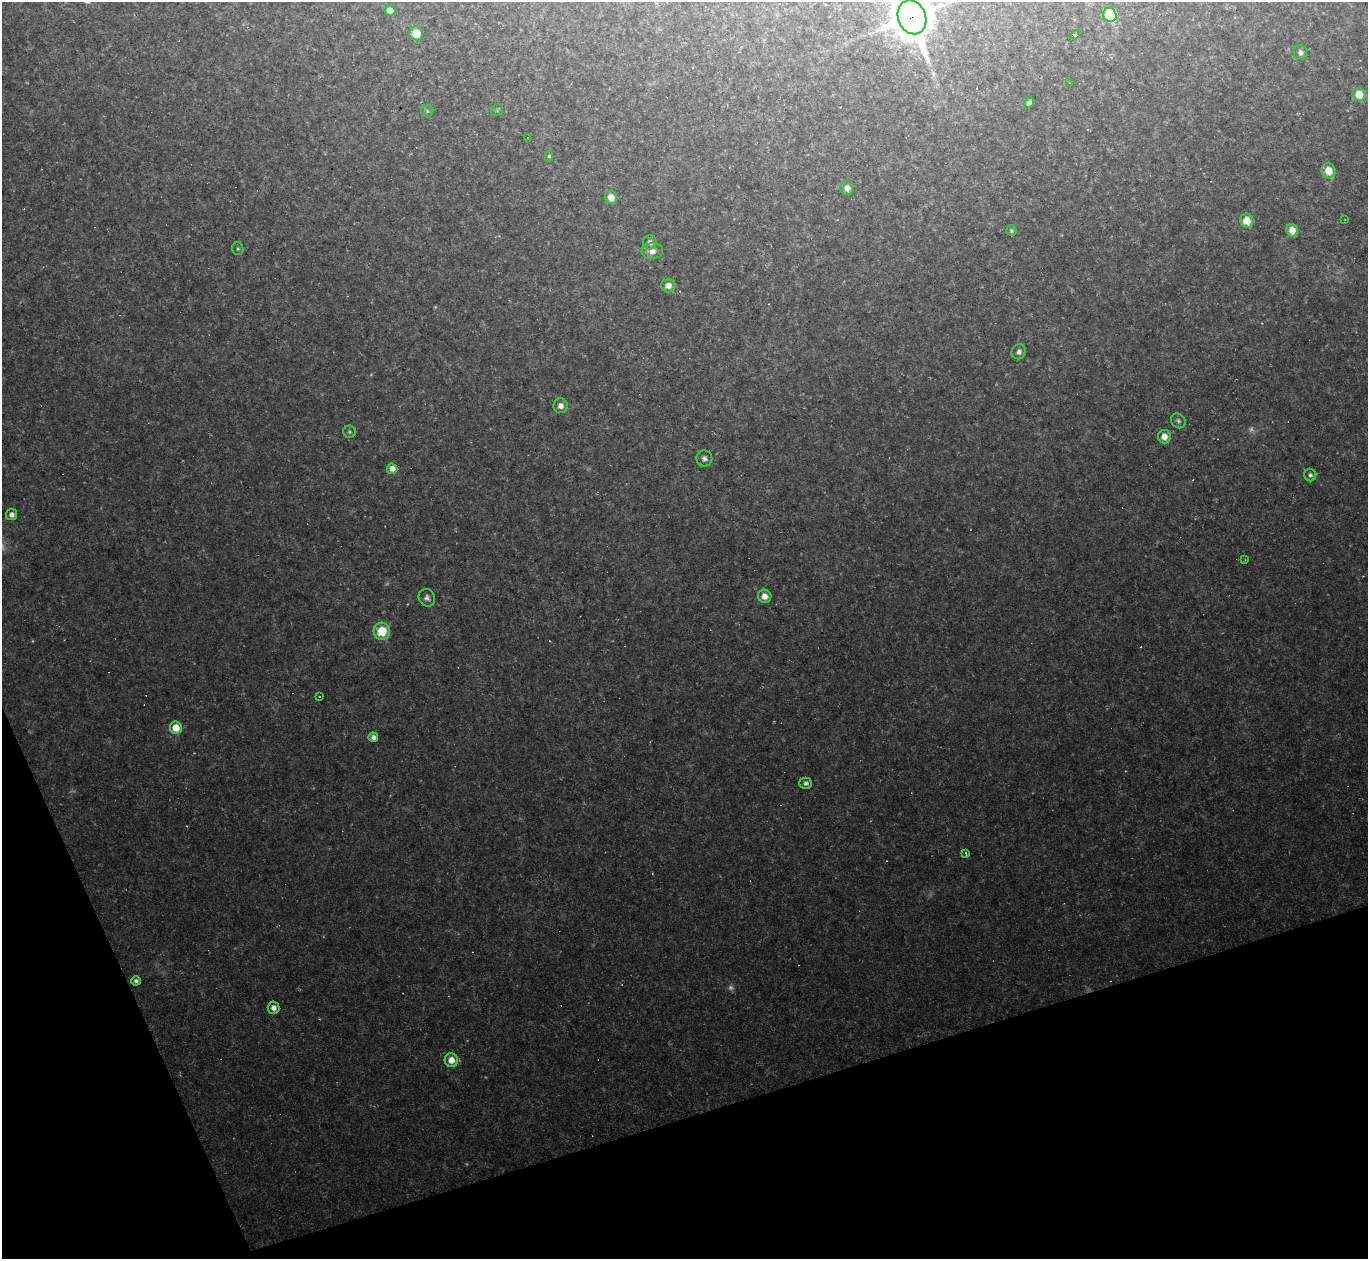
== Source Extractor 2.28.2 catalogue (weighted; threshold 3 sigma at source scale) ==
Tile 14 of 4 x 4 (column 2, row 4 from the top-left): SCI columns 1367-2732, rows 275-1531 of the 5463 x 5448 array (HDU 1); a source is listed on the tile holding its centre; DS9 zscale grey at full resolution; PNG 1370 x 1261 px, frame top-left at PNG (2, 2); each listed source drawn as its Kron ellipse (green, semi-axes under 4 px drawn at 4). Shown black and unused: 16% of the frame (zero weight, under 2 of 3 exposures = <1% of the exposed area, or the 3 px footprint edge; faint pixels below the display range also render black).
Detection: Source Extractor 2.28.2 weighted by HDU 2 'WHT'; one run over the whole footprint, this tile lists its part. Background 0.0745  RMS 0.0088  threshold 0.0394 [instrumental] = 3 sigma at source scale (4.5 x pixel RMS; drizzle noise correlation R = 1.50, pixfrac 1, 0.05/0.05 arcsec/px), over >= 5 px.
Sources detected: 71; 9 too faint to see at this stretch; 17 cosmic-ray / hot-pixel residue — neither listed nor drawn; the other 45 listed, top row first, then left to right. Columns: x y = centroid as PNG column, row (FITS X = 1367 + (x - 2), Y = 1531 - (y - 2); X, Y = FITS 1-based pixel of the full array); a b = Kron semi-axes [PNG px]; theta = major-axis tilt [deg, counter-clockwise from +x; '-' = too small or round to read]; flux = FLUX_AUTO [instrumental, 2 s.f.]
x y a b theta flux
390 10 5 5 - 11
1110 15 7 6 - 45
912 17 17 14 -67 2700
416 33 7 7 - 18
1075 35 5 4 - 1.7
1300 53 7 6 - 3.9
1069 82 3 2 - 0.9
1359 94 6 6 - 17
1029 103 6 4 56 2.7
497 110 6 5 - 1.4
427 111 6 6 - 1.7
528 137 3 3 - 0.59
549 156 5 4 - 1.4
1329 171 8 7 - 14
847 188 7 6 - 5.9
611 197 7 6 - 8.6
1345 220 2 2 - 0.65
1247 221 7 6 - 13
1292 230 6 5 - 12
1011 231 5 5 - 2
650 242 7 7 - 4.4
238 249 6 5 - 1.7
652 251 11 8 9 6.1
668 286 7 6 - 6.8
1019 352 7 7 - 4.4
560 406 7 7 - 6
1178 421 8 6 -47 2.4
349 432 6 6 - 1.8
1164 437 7 6 - 8
704 458 8 8 - 3.2
392 469 5 5 - 7.6
1310 475 6 6 - 2.4
12 515 5 5 - 4.2
1245 560 4 3 - 0.88
765 596 7 6 - 8
427 598 9 8 - 3.8
382 631 8 8 - 27
320 697 3 3 - 2.4
176 728 6 6 - 18
373 737 5 5 - 4.5
806 783 6 5 - 2.8
965 853 3 3 - 5
136 981 5 4 - 2.7
273 1008 6 6 - 5.7
451 1060 7 6 - 10
Overlapping masked pixels (flux is a lower limit): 1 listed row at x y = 912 17
Isophote crosses this tile's border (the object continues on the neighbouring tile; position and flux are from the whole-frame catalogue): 1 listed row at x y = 912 17